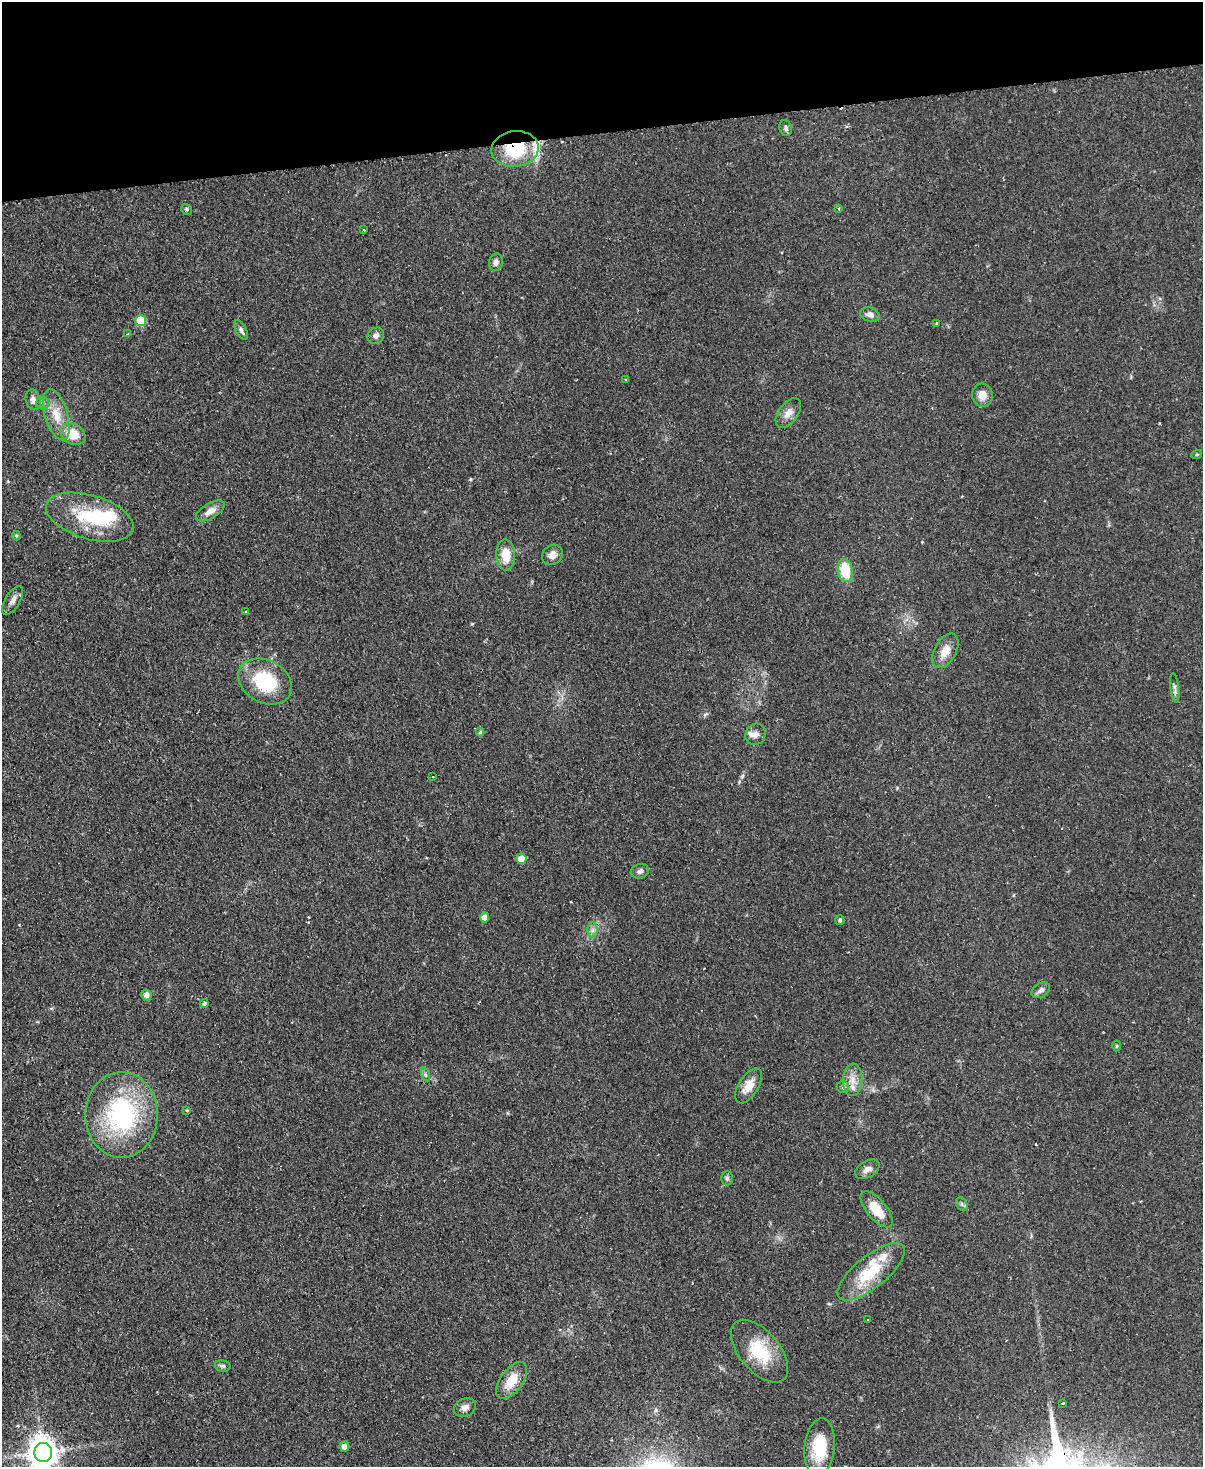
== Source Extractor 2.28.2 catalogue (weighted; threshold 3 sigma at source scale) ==
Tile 3 of 4 x 3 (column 3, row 1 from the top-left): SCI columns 2460-3660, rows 3192-4656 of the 4919 x 4807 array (HDU 1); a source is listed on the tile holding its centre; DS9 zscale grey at full resolution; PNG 1205 x 1469 px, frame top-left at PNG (2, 2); each listed source drawn as its Kron ellipse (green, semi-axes under 4 px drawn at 4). Shown black and unused: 9% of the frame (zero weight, under 2 of 3 exposures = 3% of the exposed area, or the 3 px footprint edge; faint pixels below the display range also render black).
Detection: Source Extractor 2.28.2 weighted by HDU 2 'WHT'; one run over the whole footprint, this tile lists its part. Background 0.102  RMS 0.0067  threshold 0.03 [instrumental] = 3 sigma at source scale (4.5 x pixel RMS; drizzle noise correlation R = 1.50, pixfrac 1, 0.05/0.05 arcsec/px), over >= 5 px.
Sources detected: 71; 3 inside a brighter object's white glare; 2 cosmic-ray / hot-pixel residue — neither listed nor drawn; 3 inside a brighter listed object's ellipse — not listed separately; the other 63 listed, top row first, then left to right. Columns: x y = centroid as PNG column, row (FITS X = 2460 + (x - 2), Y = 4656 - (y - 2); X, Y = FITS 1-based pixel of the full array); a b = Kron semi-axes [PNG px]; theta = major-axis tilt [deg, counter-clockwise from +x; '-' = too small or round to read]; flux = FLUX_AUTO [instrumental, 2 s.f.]
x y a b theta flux
786 128 8 6 -77 1.8
515 149 23 18 8 37
187 209 6 5 - 1.1
839 209 4 3 - 0.66
363 230 3 3 - 1.9
496 262 9 7 78 2.8
870 315 10 7 -17 3.5
141 321 5 5 - 26
936 323 3 2 - 0.59
241 330 11 5 -65 2.2
128 334 3 2 - 1.1
376 336 9 7 37 2.6
626 379 3 3 - 0.69
982 395 11 10 - 6.9
33 400 10 7 -77 3.5
42 403 6 5 - 1.6
788 413 17 9 54 5.5
56 415 26 11 -73 13
73 434 13 10 -29 14
1197 454 5 3 - 0.66
210 511 16 7 31 5.3
90 517 45 22 -16 38
16 536 4 4 - 0.8
506 555 15 9 -87 11
552 555 11 9 44 4.4
845 570 11 7 -79 21
13 600 16 7 58 3.6
246 612 3 3 - 0.67
945 651 19 11 60 8.8
265 682 28 21 -29 37
1175 688 14 3 -82 1.8
480 732 4 4 - 0.88
756 734 11 10 - 4.2
433 777 3 2 - 0.97
521 859 5 5 - 8.6
640 871 9 7 19 2.3
484 917 5 4 - 4.6
840 920 5 4 - 1.5
592 930 8 5 89 1.9
1041 990 10 7 32 2.7
146 995 5 5 - 3.8
204 1003 4 4 - 1.5
1116 1046 5 3 - 0.64
426 1075 7 3 -71 1.2
853 1080 16 9 86 7
749 1086 20 10 58 8.9
843 1087 6 6 - 1.6
187 1110 3 3 - 0.55
122 1115 43 36 -90 91
867 1169 13 8 31 4.1
727 1178 7 6 - 1.4
962 1204 7 5 -59 1.4
877 1209 22 10 -50 15
871 1272 41 16 39 31
868 1320 3 2 - 0.46
760 1351 37 20 -50 29
223 1366 8 6 -14 1.4
512 1381 21 11 54 14
1062 1403 3 3 - 1.3
465 1407 11 9 25 3.7
344 1447 5 5 - 3.9
820 1447 29 15 84 26
43 1452 9 9 - 1100
Overlapping masked pixels (flux is a lower limit): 1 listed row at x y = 515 149
Isophote crosses this tile's border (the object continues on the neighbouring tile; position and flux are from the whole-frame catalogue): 1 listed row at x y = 43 1452